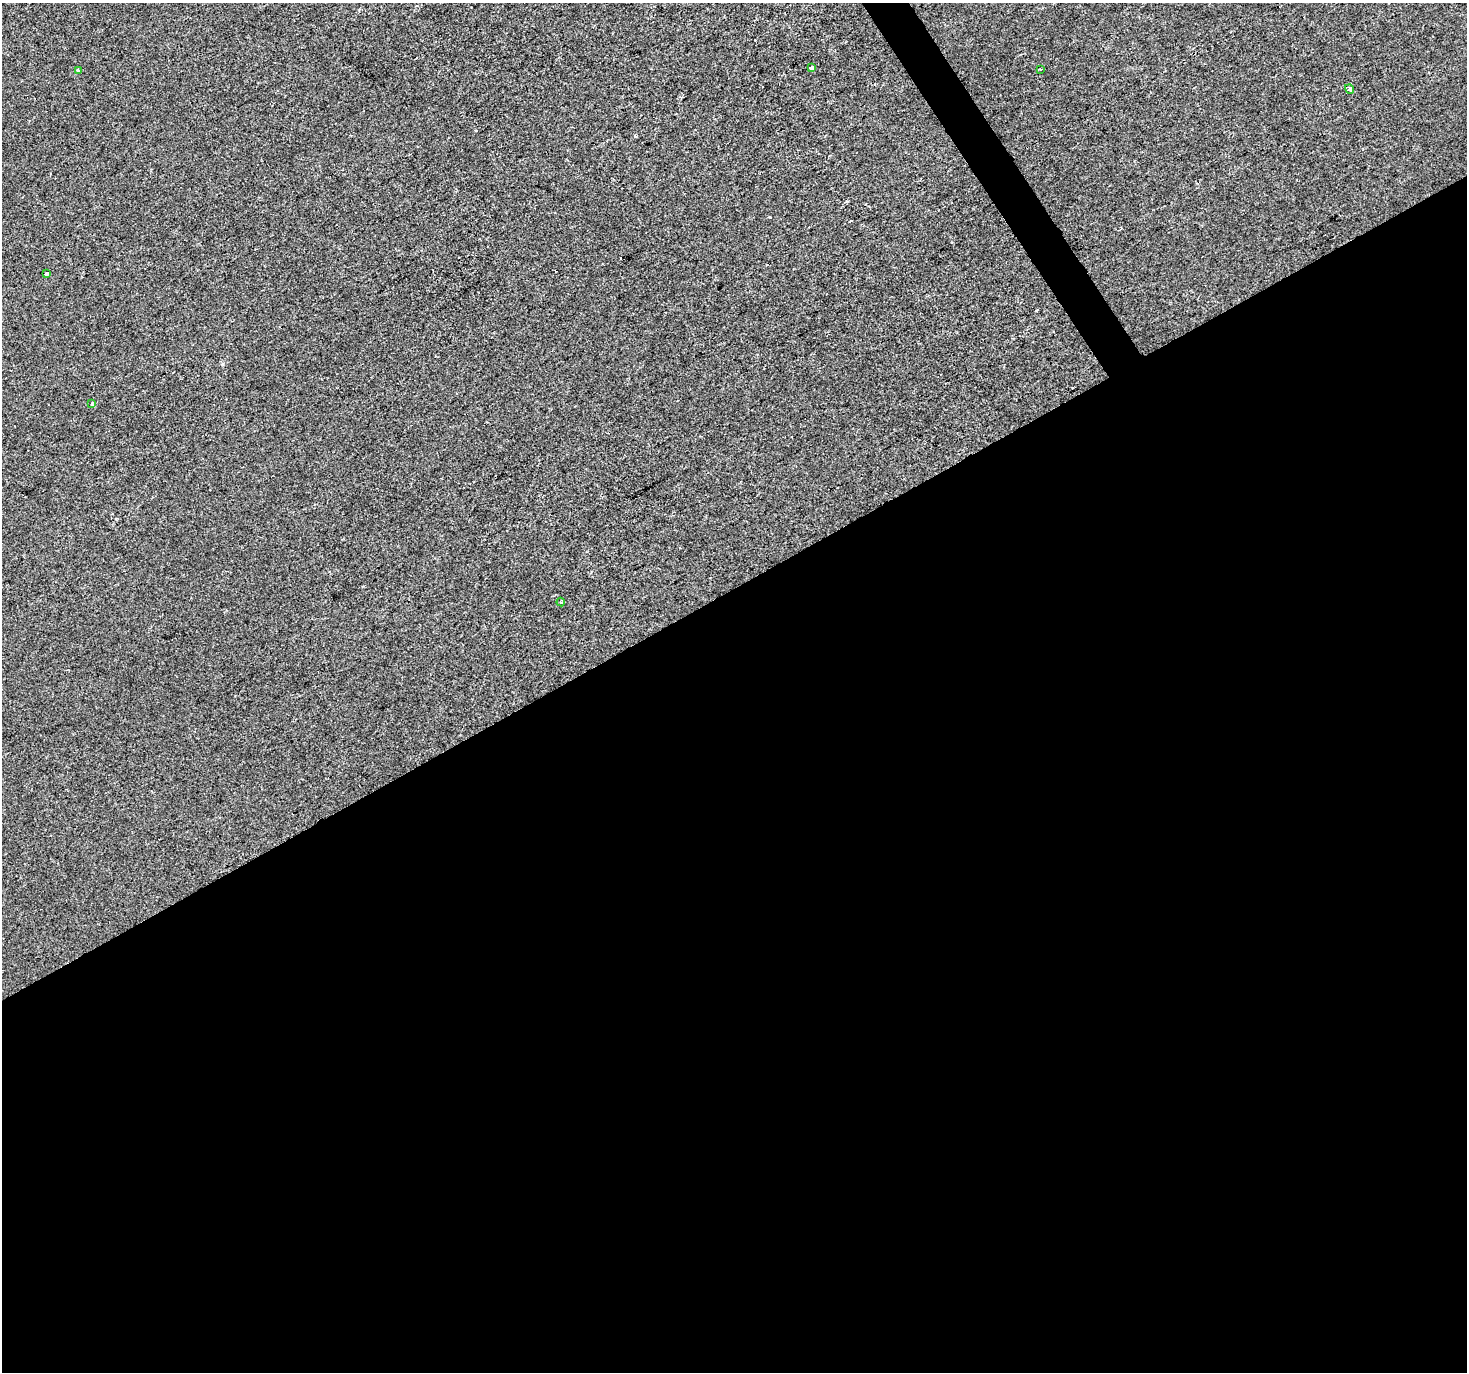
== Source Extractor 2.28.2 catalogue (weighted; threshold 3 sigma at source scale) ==
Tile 15 of 4 x 4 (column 3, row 4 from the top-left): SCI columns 2935-4399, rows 175-1544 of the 5865 x 5769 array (HDU 1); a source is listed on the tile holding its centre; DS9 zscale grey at full resolution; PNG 1469 x 1374 px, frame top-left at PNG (2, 3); each listed source drawn as its Kron ellipse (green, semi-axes under 4 px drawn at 4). Shown black and unused: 58% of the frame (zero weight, under 2 of 3 exposures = <1% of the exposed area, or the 3 px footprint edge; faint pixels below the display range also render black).
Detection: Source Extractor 2.28.2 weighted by HDU 2 'WHT'; one run over the whole footprint, this tile lists its part. Background -2.45e-04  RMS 0.0041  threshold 0.0186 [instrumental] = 3 sigma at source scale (4.5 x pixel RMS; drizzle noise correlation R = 1.50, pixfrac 1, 0.0396/0.0396 arcsec/px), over >= 5 px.
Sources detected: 8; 1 cosmic-ray / hot-pixel residue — neither listed nor drawn; the other 7 listed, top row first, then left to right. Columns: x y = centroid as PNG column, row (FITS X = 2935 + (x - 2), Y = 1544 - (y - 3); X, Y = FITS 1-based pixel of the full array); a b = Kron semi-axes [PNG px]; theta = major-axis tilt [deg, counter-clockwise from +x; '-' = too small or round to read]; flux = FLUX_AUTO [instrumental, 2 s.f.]
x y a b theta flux
812 68 4 4 - 2
1040 69 4 2 - 0.37
78 71 4 3 - 1.9
1350 89 5 3 - 1.4
46 274 4 3 - 3.2
92 404 4 3 - 0.37
561 602 4 4 - 0.48